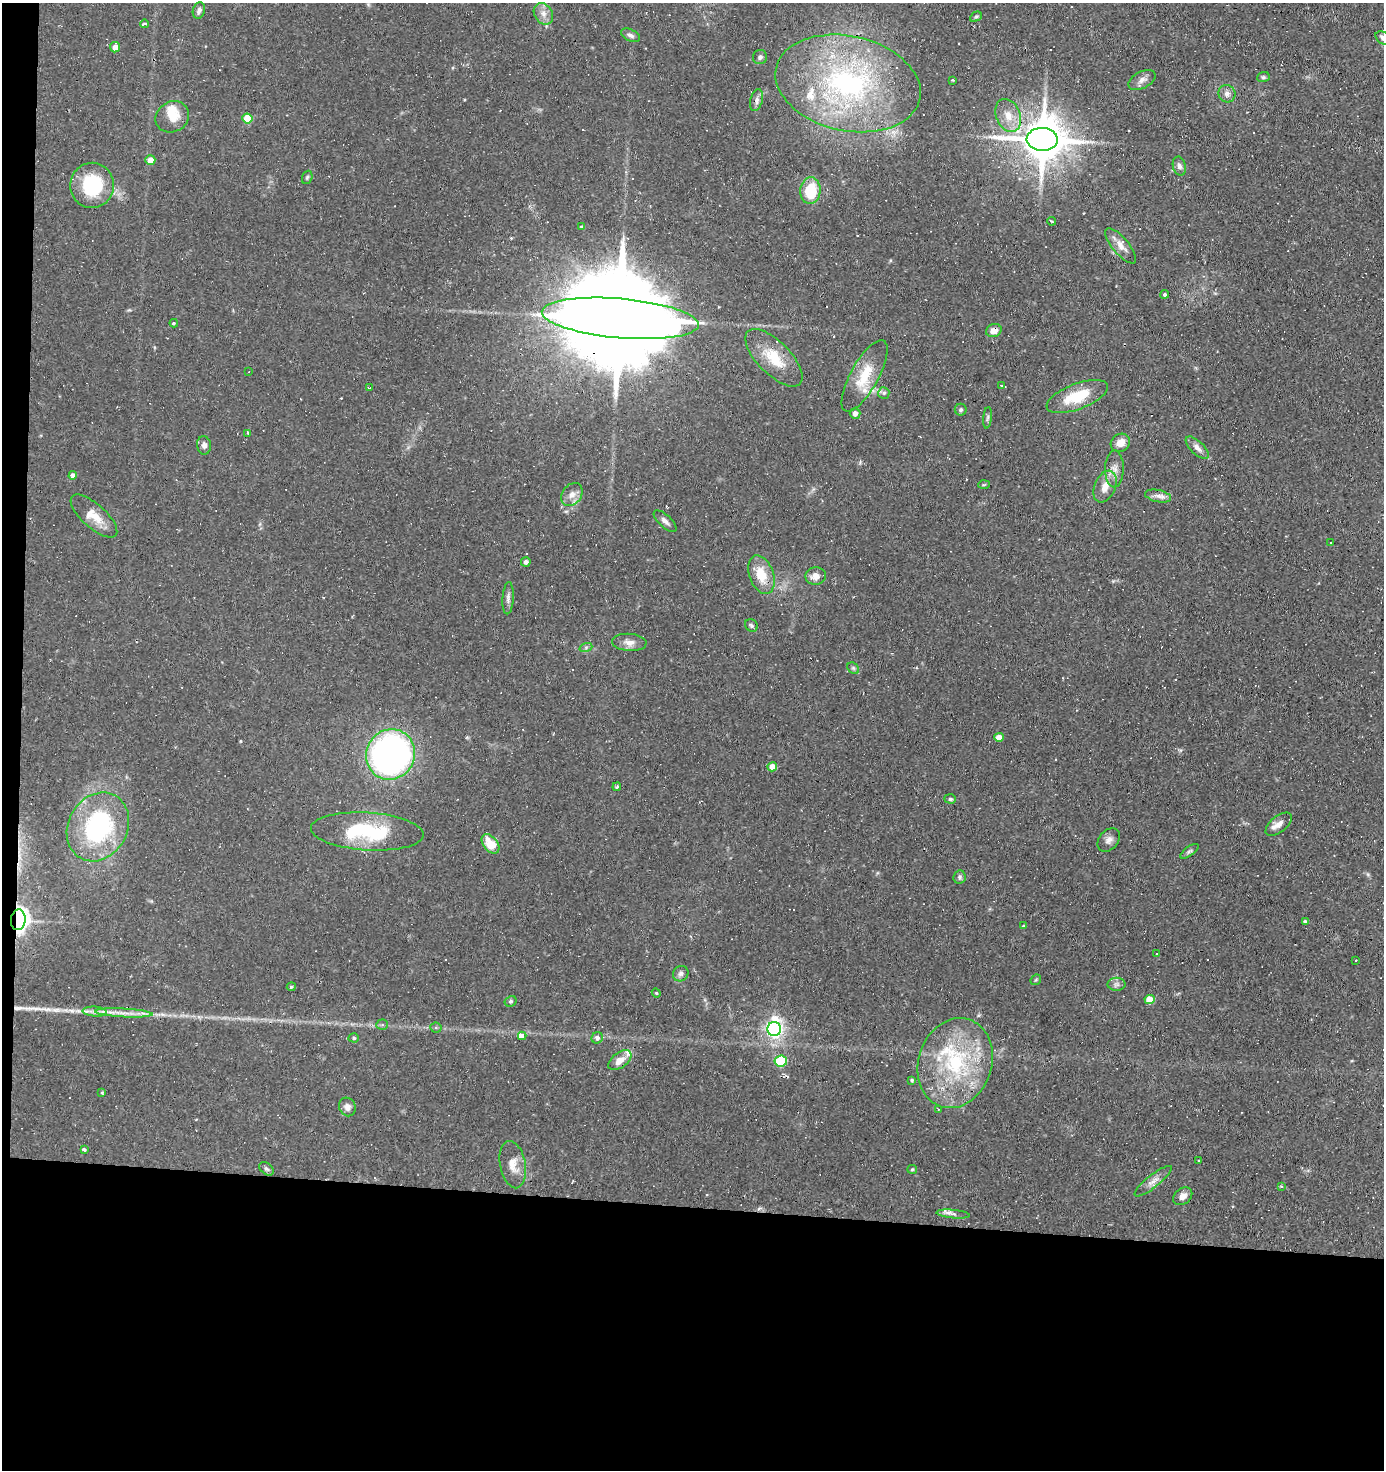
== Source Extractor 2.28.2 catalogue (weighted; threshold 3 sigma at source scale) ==
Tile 7 of 3 x 3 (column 1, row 3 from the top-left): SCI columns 102-1483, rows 1-1468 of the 4431 x 4403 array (HDU 1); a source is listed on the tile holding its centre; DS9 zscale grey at full resolution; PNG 1386 x 1472 px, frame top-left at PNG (2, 3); each listed source drawn as its Kron ellipse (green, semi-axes under 4 px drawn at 4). Shown black and unused: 19% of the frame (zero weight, under 2 of 3 exposures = <1% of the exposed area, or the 3 px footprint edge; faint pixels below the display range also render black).
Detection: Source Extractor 2.28.2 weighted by HDU 2 'WHT'; one run over the whole footprint, this tile lists its part. Background 0.154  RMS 0.0067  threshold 0.03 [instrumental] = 3 sigma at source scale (4.5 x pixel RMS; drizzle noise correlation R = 1.50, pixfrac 1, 0.05/0.05 arcsec/px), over >= 5 px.
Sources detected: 128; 10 cosmic-ray / hot-pixel residue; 1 long thin detection or spike segment (spike, bleed or trail) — neither listed nor drawn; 8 inside a brighter listed object's ellipse — not listed separately; the other 109 listed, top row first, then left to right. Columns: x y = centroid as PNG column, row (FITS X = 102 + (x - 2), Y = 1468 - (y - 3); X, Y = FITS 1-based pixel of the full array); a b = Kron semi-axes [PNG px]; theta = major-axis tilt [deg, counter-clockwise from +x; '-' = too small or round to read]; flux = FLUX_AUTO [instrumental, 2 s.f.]
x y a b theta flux
199 10 8 6 74 2.6
543 14 11 9 -57 4.8
976 17 6 4 28 0.99
144 24 4 3 - 2.7
630 35 10 5 -26 2.5
1383 38 8 5 -36 3
115 47 5 5 - 5.1
760 57 7 7 - 2.2
1263 77 6 5 - 1.1
953 80 3 2 - 0.84
1142 80 15 8 27 3.9
848 83 73 47 -12 160
1227 94 9 8 - 3.2
756 100 11 6 75 3.1
1008 115 17 12 -68 10
172 117 17 15 31 11
247 118 5 5 - 20
1042 139 15 11 -3 2800
150 160 5 5 - 7
1179 166 9 6 -76 2.8
307 177 7 5 69 1.2
92 185 22 22 - 43
810 191 13 10 85 25
1052 221 4 2 - 0.89
581 227 4 4 - 0.86
1121 246 22 8 -50 6.4
1165 294 4 4 - 1.4
620 318 79 19 -5 26000
174 323 4 3 - 0.78
994 331 8 6 20 5.3
774 358 37 16 -45 23
249 372 3 2 - 0.59
864 376 40 14 61 21
1001 385 3 3 - 0.72
369 388 2 2 - 0.64
884 393 6 5 - 1.4
1077 397 32 13 21 25
961 410 6 6 - 1.3
855 413 5 5 - 3.9
987 418 11 4 84 1.5
248 433 4 3 - 2.2
1120 443 10 8 34 6.9
204 445 9 7 -83 3.3
1197 448 14 6 -44 4.1
1114 469 18 9 90 5.8
73 475 4 4 - 5.2
984 485 6 4 3 0.89
1105 486 16 10 67 7.9
572 495 13 9 53 5.3
1158 496 13 6 -12 3.6
94 516 29 11 -42 11
665 521 14 6 -43 3
1331 542 3 3 - 9
526 562 5 4 - 2.2
761 575 20 12 -71 16
816 576 10 8 2 5.7
508 598 16 5 87 2.9
751 625 7 6 - 1.4
629 642 17 8 -4 5.3
586 647 6 4 19 1.4
853 668 6 5 - 1.2
999 737 5 4 - 6.2
390 754 26 24 61 270
772 767 5 4 - 8.7
617 787 4 3 - 1.1
950 799 6 4 -4 1.4
1279 824 16 8 39 5.3
98 827 36 29 60 92
367 831 56 19 -4 54
1109 840 13 9 48 3.7
490 844 11 7 -51 14
1189 851 11 4 35 1.6
960 877 7 6 - 1.7
18 920 10 7 83 300
1305 921 4 3 - 1.6
1024 926 4 3 - 0.82
1157 953 3 3 - 2.4
1356 960 2 2 - 0.61
681 974 8 7 - 2.4
1036 980 6 4 45 0.91
1116 984 9 6 0 2.1
291 987 4 4 - 1.2
656 993 4 4 - 0.81
1150 1000 5 4 - 15
511 1001 6 5 - 1.3
95 1012 12 5 -5 3.5
124 1013 29 3 -3 7.1
382 1025 6 5 - 1.2
436 1028 5 5 - 1.2
774 1029 7 7 - 240
522 1036 4 3 - 20
354 1038 5 4 - 1.1
597 1038 6 5 - 3.6
620 1060 13 7 37 6.6
781 1061 6 5 - 44
955 1063 46 36 72 77
912 1080 4 4 - 0.98
102 1093 4 3 - 0.9
347 1107 9 8 - 3.2
938 1109 4 3 - 0.67
84 1149 4 3 - 2.4
1199 1161 3 3 - 2.4
513 1165 24 13 -79 9.3
266 1169 8 5 -39 1.5
912 1169 5 4 - 0.8
1153 1181 23 6 38 4.9
1281 1186 3 3 - 0.92
1183 1196 10 7 38 4.8
953 1214 17 3 -5 2.7
Overlapping masked pixels (flux is a lower limit): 4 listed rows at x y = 1042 139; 620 318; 994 331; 18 920
Isophote crosses this tile's border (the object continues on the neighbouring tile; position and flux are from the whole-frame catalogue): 1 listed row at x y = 1383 38